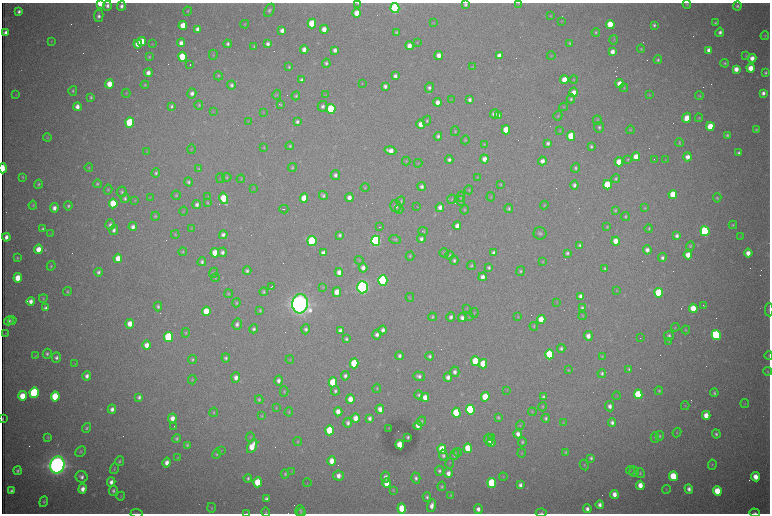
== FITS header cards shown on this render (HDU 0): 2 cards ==
NAXIS1  =                 1536 /fastest changing axis
NAXIS2  =                 1023 /next to fastest changing axis

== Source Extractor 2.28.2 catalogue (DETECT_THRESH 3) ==
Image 1536 x 1023 px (HDU 0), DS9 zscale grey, zoomed out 1/2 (1 PNG px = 2 x 2 image px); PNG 772 x 516 px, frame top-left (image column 1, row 1022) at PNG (2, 3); each listed source drawn as its Kron ellipse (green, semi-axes under 4 px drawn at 4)
Background 3010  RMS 34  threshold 102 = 3 sigma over >= 5 px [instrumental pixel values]
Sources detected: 587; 98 cannot appear on this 1/2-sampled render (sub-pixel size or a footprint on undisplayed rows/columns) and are neither listed nor drawn; the other 489 listed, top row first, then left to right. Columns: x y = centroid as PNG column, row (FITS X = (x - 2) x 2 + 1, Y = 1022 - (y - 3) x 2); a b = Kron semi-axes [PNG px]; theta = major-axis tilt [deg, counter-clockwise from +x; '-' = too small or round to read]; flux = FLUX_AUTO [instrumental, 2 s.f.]
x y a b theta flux
100 3 4 3 - 1.9e+05
358 3 4 3 - 6.5e+03
519 3 3 3 - 3.8e+03
687 4 4 4 - 8.6e+03
465 5 4 3 - 1.5e+04
107 6 5 4 - 2.8e+04
121 6 5 4 - 2.6e+04
737 6 4 4 - 1.6e+04
395 8 5 4 - 1.1e+06
269 10 7 4 61 1.7e+04
188 11 4 4 - 7.1e+03
19 12 4 3 - 2.1e+04
356 13 4 4 - 8.3e+04
99 16 6 4 79 2.6e+04
550 16 3 3 - 4.5e+03
562 21 3 3 - 3.6e+03
434 23 4 2 - 4.4e+03
715 23 4 3 - 1.2e+04
245 24 4 3 - 6.5e+03
312 24 5 4 - 2.8e+05
610 24 4 4 - 2.0e+05
183 25 4 4 - 1.1e+05
654 25 3 3 - 1.3e+04
197 29 4 3 - 3.3e+04
324 29 4 4 - 6.6e+04
282 30 4 4 - 3.5e+04
396 32 3 3 - 9.8e+03
596 32 4 4 - 9.2e+03
720 32 4 4 - 2.4e+04
5 33 4 3 - 3.7e+04
765 36 4 4 - 8.1e+03
614 40 5 3 - 6.2e+03
51 41 4 3 - 5.1e+03
142 41 4 4 - 1.3e+05
417 42 3 3 - 4.3e+03
181 43 4 4 - 3.9e+04
570 43 4 3 - 8.2e+03
138 44 4 4 - 7.2e+04
152 44 3 3 - 3.6e+03
228 44 4 4 - 1.8e+04
268 44 4 3 - 2.3e+04
409 46 4 4 - 5.3e+04
254 47 3 2 - 6.2e+03
641 49 4 4 - 7.8e+03
304 50 4 4 - 4.8e+04
335 50 4 3 - 2.6e+04
709 50 4 4 - 3.8e+04
612 52 4 4 - 4.6e+04
213 55 5 4 - 8.8e+03
439 55 4 4 - 5.0e+04
746 55 4 3 - 6.6e+03
499 56 4 3 - 4.1e+04
551 56 4 2 - 4.9e+03
149 57 4 3 - 9.5e+03
182 57 5 4 - 3.0e+05
752 58 4 4 - 5.7e+04
658 60 4 4 - 1.3e+04
326 63 4 4 - 1.6e+04
725 63 4 4 - 1.1e+04
190 65 2 1 - 2.0e+05
289 67 4 3 - 9.6e+03
473 67 4 3 - 5.2e+03
751 68 4 4 - 9.2e+04
736 69 4 4 - 5.7e+04
148 73 4 4 - 4.1e+04
765 73 4 3 - 1.3e+04
218 76 5 4 - 1.0e+04
395 76 4 3 - 2.6e+04
574 79 4 3 - 6.4e+03
302 80 4 4 - 1.8e+04
564 80 4 4 - 1.0e+05
109 84 4 4 - 1.1e+05
362 84 3 3 - 4.2e+03
619 84 4 4 - 6.6e+04
145 85 4 4 - 9.2e+03
231 85 4 4 - 1.7e+04
385 86 4 3 - 2.5e+04
429 88 5 4 - 2.0e+04
624 88 4 4 - 7.6e+03
73 91 5 4 - 1.1e+04
574 92 5 4 - 5.7e+04
126 93 4 3 - 5.9e+03
192 93 5 4 - 2.8e+04
763 93 4 3 - 2.9e+04
16 95 3 3 - 3.8e+03
277 95 5 4 - 8.5e+03
325 95 4 2 - 4.1e+03
649 95 4 3 - 5.1e+03
296 96 4 3 - 1.0e+04
699 96 4 4 - 8.7e+03
91 97 4 3 - 1.2e+04
451 99 3 3 - 3.9e+03
571 99 4 4 - 1.4e+04
469 100 4 3 - 2.2e+04
438 102 4 3 - 4.7e+04
199 105 4 4 - 1.1e+04
280 105 4 3 - 7.7e+03
171 106 3 3 - 1.4e+04
323 106 5 5 - 2.3e+04
77 107 4 4 - 4.2e+04
563 107 4 3 - 6.6e+03
331 109 5 4 - 5.9e+05
214 112 3 2 - 3.2e+03
263 112 4 3 - 5.4e+03
494 114 4 4 - 3.3e+04
498 116 4 3 - 3.0e+04
558 116 5 4 - 8.3e+03
687 118 5 4 - 9.3e+04
699 118 4 3 - 6.3e+03
597 120 4 3 - 8.2e+03
248 121 4 2 - 3.6e+03
297 121 4 3 - 1.8e+04
427 121 5 4 - 1.1e+04
130 123 5 4 - 6.0e+05
421 124 5 4 - 6.3e+04
710 126 4 4 - 1.6e+05
599 127 5 5 - 1.6e+04
506 130 4 4 - 1.4e+05
630 130 4 3 - 6.5e+03
756 130 4 3 - 9.8e+03
455 131 5 4 - 8.6e+03
560 131 4 3 - 4.8e+03
727 135 4 3 - 1.3e+04
438 136 4 4 - 1.9e+04
571 136 4 4 - 2.3e+05
47 138 4 3 - 6.5e+03
465 140 4 3 - 7.7e+03
548 143 4 3 - 2.1e+04
679 143 4 3 - 1.0e+04
484 144 3 3 - 5.2e+03
290 146 4 4 - 1.2e+04
591 146 4 4 - 1.4e+04
264 147 4 3 - 6.0e+03
192 149 5 2 - 5.1e+03
146 151 4 3 - 4.5e+03
390 151 6 4 -16 6.8e+04
739 153 3 3 - 1.7e+04
636 157 4 4 - 9.7e+04
687 157 4 4 - 5.2e+04
484 159 4 4 - 5.2e+04
628 159 4 3 - 7.2e+03
449 160 4 4 - 1.9e+04
654 160 2 1 - 2.1e+03
666 160 3 2 - 3.5e+03
406 161 4 3 - 5.8e+03
542 161 4 4 - 3.9e+04
619 162 4 4 - 1.4e+05
418 163 4 3 - 4.7e+03
292 167 4 4 - 1.0e+04
3 168 5 2 - 2.9e+05
89 168 4 3 - 6.3e+03
575 168 4 4 - 1.3e+04
199 169 4 4 - 7.8e+03
156 173 5 4 - 1.4e+04
335 175 5 4 - 2.3e+04
23 177 4 3 - 7.3e+03
227 177 5 4 - 8.9e+03
477 177 4 3 - 4.6e+03
220 178 5 2 - 4.4e+03
241 179 4 3 - 6.8e+03
616 179 4 4 - 1.0e+04
188 182 4 4 - 1.5e+04
39 184 4 3 - 1.1e+04
97 184 4 3 - 1.1e+04
500 184 3 3 - 6.8e+03
574 185 4 4 - 2.3e+04
607 185 5 4 - 3.0e+05
422 186 4 4 - 2.3e+04
254 188 4 2 - 3.5e+03
365 188 4 3 - 7.1e+03
108 189 5 4 - 9.3e+03
469 190 4 3 - 6.3e+03
122 192 5 4 - 1.3e+04
673 194 4 4 - 1.8e+05
176 195 5 4 - 9.8e+03
207 196 2 1 - 2.3e+03
323 196 4 4 - 1.7e+04
461 196 5 3 - 9.5e+03
491 197 4 3 - 5.9e+03
125 198 4 4 - 1.6e+04
150 198 3 2 - 4.0e+03
224 198 6 4 -75 2.5e+05
304 198 4 4 - 1.3e+05
349 198 4 3 - 4.6e+04
717 198 4 4 - 9.5e+03
452 199 5 3 - 6.6e+03
135 200 4 3 - 4.9e+03
401 201 5 4 - 1.1e+04
461 201 5 4 - 8.3e+03
113 203 5 4 - 2.5e+05
207 203 4 3 - 6.9e+03
197 204 4 4 - 2.6e+04
33 205 4 3 - 8.4e+03
544 205 4 3 - 6.3e+03
68 206 4 4 - 1.2e+04
396 206 6 5 - 2.5e+04
417 206 4 2 - 4.4e+03
440 207 4 4 - 3.9e+04
54 208 4 4 - 3.7e+04
645 208 4 3 - 6.2e+03
284 209 4 1 - 5.7e+03
399 209 4 4 - 9.9e+03
509 209 4 4 - 1.3e+04
465 210 5 3 - 8.3e+03
615 210 3 3 - 8.7e+03
184 211 4 3 - 5.2e+03
155 216 4 4 - 9.4e+03
625 216 4 3 - 9.5e+03
110 225 5 5 - 2.1e+04
733 225 4 4 - 9.0e+03
457 226 4 4 - 3.9e+04
133 227 4 4 - 3.0e+04
379 227 2 2 - 3.3e+03
607 227 3 3 - 7.5e+03
649 228 4 4 - 9.4e+03
43 229 3 3 - 1.2e+04
192 229 4 3 - 4.5e+03
114 230 5 4 - 2.5e+04
423 231 5 4 - 7.7e+03
705 231 5 4 - 1.3e+06
540 233 6 6 - 1.8e+04
50 234 3 2 - 2.8e+03
175 234 4 3 - 6.6e+03
223 235 4 4 - 2.5e+04
340 235 4 3 - 1.5e+04
677 236 4 3 - 2.4e+04
741 236 3 3 - 5.0e+03
6 237 4 3 - 3.9e+04
395 239 6 4 -15 1.0e+04
421 239 4 4 - 2.3e+04
312 241 5 4 - 7.8e+05
376 241 5 4 - 1.7e+06
616 241 4 4 - 1.0e+05
580 245 4 3 - 1.5e+04
690 246 4 4 - 1.1e+04
38 249 5 4 - 8.3e+04
647 250 4 4 - 3.7e+04
183 252 4 3 - 8.0e+03
222 252 5 4 - 2.4e+04
215 253 4 4 - 1.1e+05
323 253 4 3 - 3.1e+04
444 253 4 4 - 8.7e+03
494 253 4 3 - 2.8e+04
567 253 4 3 - 1.5e+04
748 253 4 4 - 6.0e+04
449 255 4 4 - 9.6e+03
688 255 4 4 - 9.0e+04
410 256 5 3 - 7.9e+03
17 258 4 3 - 8.3e+03
118 258 4 4 - 8.1e+04
662 258 4 4 - 2.1e+04
359 260 4 3 - 6.1e+03
454 260 4 4 - 1.4e+04
202 262 4 4 - 1.7e+04
542 262 4 3 - 4.6e+03
471 265 4 4 - 1.1e+04
51 266 5 4 - 9.0e+03
489 267 4 3 - 1.4e+04
363 268 5 4 - 3.6e+04
605 269 4 3 - 1.1e+04
247 271 4 4 - 1.7e+04
520 271 5 4 - 1.1e+04
98 272 4 3 - 1.8e+04
339 272 4 4 - 4.5e+04
214 273 5 4 - 1.1e+04
483 277 4 3 - 4.1e+04
18 278 5 4 - 1.2e+05
215 278 4 3 - 6.4e+03
383 280 5 4 - 1.8e+06
271 287 3 1 - 8.0e+03
323 287 4 3 - 5.6e+03
362 287 6 5 - 3.6e+06
67 291 4 3 - 9.2e+03
617 291 3 3 - 4.5e+03
263 292 4 3 - 1.1e+04
337 292 5 4 - 7.8e+04
659 293 5 4 - 4.1e+05
228 294 4 4 - 8.5e+03
581 296 4 3 - 4.0e+04
410 297 4 3 - 5.4e+03
43 298 4 3 - 7.0e+03
31 301 4 3 - 4.0e+04
236 303 4 3 - 9.9e+03
557 303 3 2 - 4.3e+03
300 304 9 7 84 9.7e+06
158 306 5 4 - 1.5e+04
703 306 2 1 - 4.6e+03
46 308 4 3 - 2.4e+04
467 308 4 2 - 4.6e+03
582 308 4 3 - 1.5e+04
693 308 5 4 - 1.6e+05
769 310 6 2 -88 7.3e+03
206 311 5 4 - 1.3e+05
260 311 3 3 - 9.7e+03
474 313 5 3 - 5.5e+03
583 316 4 3 - 6.6e+03
432 317 4 3 - 9.5e+03
451 317 4 4 - 2.1e+04
469 317 4 3 - 4.2e+03
518 317 4 3 - 4.9e+03
462 318 4 3 - 3.3e+04
541 319 4 4 - 1.3e+05
9 321 5 4 - 2.3e+04
12 321 4 3 - 6.5e+03
130 324 5 4 - 7.6e+04
237 324 6 5 - 2.5e+04
534 326 4 3 - 6.6e+03
675 327 4 3 - 5.0e+03
254 329 4 4 - 1.7e+04
306 329 5 4 - 2.1e+04
340 330 4 3 - 2.3e+04
383 330 4 4 - 3.0e+04
686 330 4 4 - 6.8e+03
5 333 4 3 - 4.7e+03
186 333 5 3 - 7.6e+03
377 334 5 4 - 2.7e+04
716 335 5 4 - 9.9e+05
588 336 5 4 - 5.0e+04
669 336 5 4 - 1.6e+04
168 337 5 4 - 5.6e+05
640 338 2 1 - 4.5e+03
346 339 4 3 - 1.3e+04
669 341 4 3 - 5.5e+03
146 345 4 4 - 5.2e+04
561 348 4 3 - 1.7e+04
47 354 5 4 - 1.5e+04
550 354 5 4 - 3.7e+05
35 355 4 3 - 6.0e+03
399 356 4 3 - 2.1e+04
430 356 4 3 - 1.5e+04
602 356 4 4 - 6.7e+03
769 356 4 2 - 3.8e+03
56 358 5 4 - 2.3e+04
226 358 4 4 - 1.6e+04
192 360 4 3 - 1.2e+04
290 360 4 3 - 6.3e+03
475 361 5 4 - 2.8e+05
75 363 3 2 - 3.0e+03
354 363 5 4 - 3.4e+05
483 364 5 4 - 1.6e+05
629 369 4 3 - 1.1e+04
568 370 4 3 - 5.9e+03
768 371 4 3 - 6.1e+03
455 372 5 5 - 2.8e+04
602 373 4 3 - 1.5e+04
87 376 4 4 - 3.0e+04
345 376 5 4 - 2.2e+04
419 376 6 4 -20 2.4e+04
236 377 5 4 - 3.9e+04
448 377 4 4 - 3.7e+04
192 380 5 3 - 6.3e+03
278 381 5 4 - 2.8e+04
333 382 5 4 - 3.1e+05
377 388 5 3 - 8.0e+03
507 390 4 2 - 3.6e+03
284 391 5 4 - 8.9e+03
335 391 5 4 - 1.6e+04
659 391 4 4 - 1.1e+04
34 393 5 4 - 9.9e+05
714 393 4 3 - 1.4e+04
638 394 5 4 - 3.0e+05
419 395 4 4 - 1.5e+04
22 396 5 4 - 1.3e+05
617 396 4 2 - 4.0e+03
55 397 5 4 - 3.5e+05
139 397 4 3 - 1.9e+04
425 397 4 4 - 6.3e+04
485 397 5 4 - 1.9e+05
543 397 4 3 - 1.5e+04
350 399 4 4 - 7.9e+04
259 400 4 3 - 1.2e+04
745 403 4 3 - 4.8e+03
610 406 5 4 - 3.5e+04
685 406 4 3 - 4.6e+03
542 407 5 3 - 6.9e+03
276 408 4 3 - 4.8e+03
112 409 4 4 - 3.1e+04
380 409 5 4 - 4.7e+04
470 410 5 4 - 8.0e+05
214 412 5 3 - 8.4e+03
289 412 4 3 - 7.4e+03
338 412 5 4 - 6.6e+04
532 412 4 3 - 5.9e+03
456 413 5 4 - 4.6e+05
706 415 4 4 - 8.4e+04
262 416 4 3 - 6.7e+03
498 417 3 3 - 1.0e+04
172 418 5 4 - 5.4e+04
355 418 4 4 - 7.1e+04
370 418 4 3 - 2.4e+04
546 418 4 4 - 1.5e+04
3 419 3 1 - 7.1e+03
421 421 4 4 - 9.9e+03
348 423 5 4 - 2.2e+04
563 423 3 2 - 4.5e+03
612 423 4 4 - 2.5e+04
418 425 4 3 - 4.5e+04
520 425 4 3 - 7.2e+03
174 426 2 1 - 3.2e+03
87 428 5 4 - 1.3e+04
389 428 2 1 - 2.2e+03
329 430 5 4 - 2.8e+05
677 433 5 3 - 5.8e+03
518 434 4 4 - 3.8e+04
716 434 4 4 - 1.5e+04
660 436 5 4 - 1.2e+04
250 437 5 4 - 8.3e+03
408 437 3 3 - 1.1e+04
491 437 2 1 - 1.4e+05
655 437 5 4 - 1.2e+04
48 438 4 3 - 6.5e+03
177 439 4 4 - 1.4e+04
489 439 5 4 - 4.9e+04
298 442 4 4 - 7.3e+03
491 442 4 3 - 3.4e+04
522 442 4 4 - 1.2e+04
187 445 4 3 - 1.0e+04
400 445 5 4 - 1.6e+05
252 446 7 4 61 1.3e+05
468 448 5 4 - 2.5e+05
442 449 5 4 - 2.0e+05
221 450 4 3 - 3.9e+03
81 452 6 4 46 1.2e+04
458 452 4 3 - 6.3e+03
566 452 4 3 - 8.1e+03
522 453 4 3 - 5.1e+03
217 454 5 4 - 1.1e+04
443 455 5 4 - 1.8e+04
454 455 5 4 - 1.9e+04
178 458 3 3 - 4.8e+03
591 458 4 3 - 1.5e+04
120 461 5 3 - 1.2e+04
332 461 5 4 - 8.6e+04
167 463 5 4 - 4.3e+04
450 463 5 2 - 4.9e+03
57 465 8 7 - 8.0e+06
584 465 5 4 - 8.4e+03
712 465 5 3 - 7.8e+03
114 469 5 3 - 7.3e+03
630 470 4 3 - 5.3e+03
18 471 4 3 - 1.5e+04
292 471 3 2 - 3.8e+03
439 471 5 4 - 1.6e+04
634 472 5 4 - 1.2e+04
448 473 5 4 - 3.8e+04
640 473 5 4 - 1.0e+04
285 474 4 4 - 1.0e+04
339 476 5 5 - 4.9e+04
673 476 5 4 - 2.7e+05
82 477 6 5 - 3.0e+04
385 477 5 4 - 3.1e+04
503 477 4 2 - 4.5e+03
755 477 4 4 - 8.8e+04
248 478 4 3 - 1.3e+04
416 478 5 4 - 2.2e+04
111 482 5 4 - 3.5e+04
258 482 5 4 - 2.1e+05
307 483 4 2 - 3.7e+03
387 483 5 4 - 1.5e+05
492 483 5 4 - 5.6e+05
520 485 4 3 - 2.5e+04
640 485 4 4 - 7.9e+04
442 486 4 4 - 1.1e+04
82 489 5 4 - 4.7e+04
666 489 4 3 - 5.8e+03
689 489 5 4 - 3.0e+04
393 490 4 3 - 6.9e+03
11 491 4 3 - 2.0e+04
113 491 5 4 - 1.7e+04
717 491 5 4 - 2.2e+05
614 494 4 4 - 5.6e+04
451 495 4 4 - 8.3e+03
121 496 4 3 - 5.8e+03
427 497 5 3 - 1.5e+04
266 499 4 3 - 2.0e+04
44 502 5 3 - 1.2e+04
600 505 4 3 - 3.1e+04
432 506 6 4 74 4.5e+04
211 508 5 3 - 6.3e+03
402 508 5 4 - 2.3e+05
478 509 5 4 - 3.4e+04
587 509 4 4 - 3.0e+04
300 510 5 5 - 1.3e+04
266 512 5 3 - 8.0e+03
137 513 6 2 -2 5.7e+03
247 513 4 3 - 5.2e+03
301 513 5 3 - 7.5e+03
541 513 5 3 - 9.2e+03
755 513 5 3 - 1.5e+04
At the frame edge (FLAGS 8, measured only in part): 9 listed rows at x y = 100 3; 358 3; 3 168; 769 310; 3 419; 137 513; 247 513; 541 513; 755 513
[98 sub-pixel or undisplayed-footprint detections neither listed nor drawn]